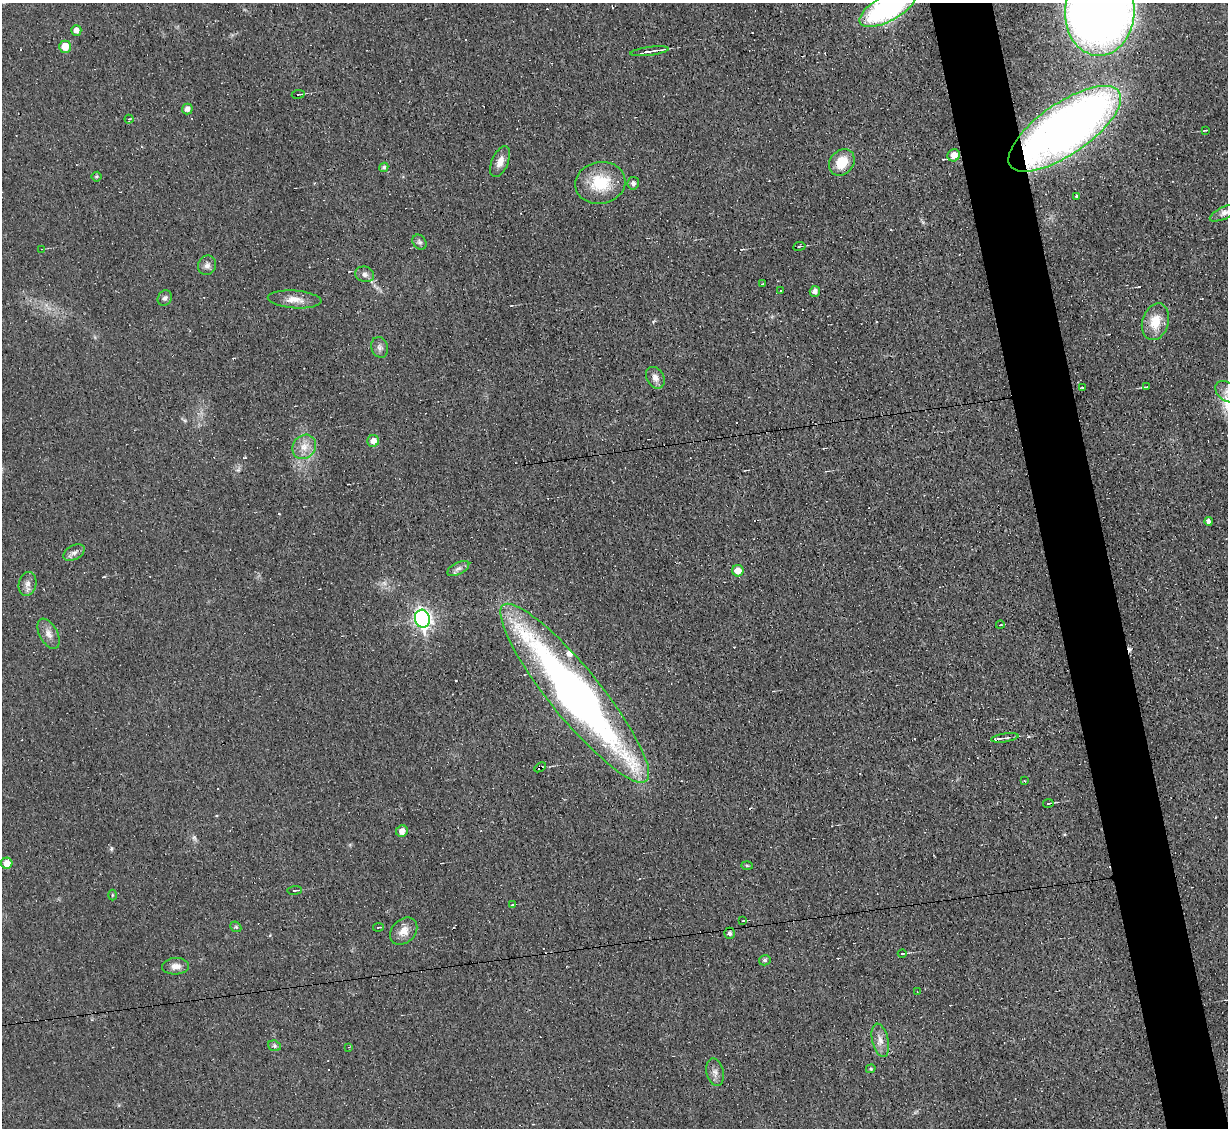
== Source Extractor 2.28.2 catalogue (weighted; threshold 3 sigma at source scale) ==
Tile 6 of 4 x 4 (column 2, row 2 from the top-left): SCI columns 1227-2452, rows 2499-3624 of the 4905 x 4883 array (HDU 1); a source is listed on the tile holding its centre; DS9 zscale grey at full resolution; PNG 1230 x 1130 px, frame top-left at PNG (2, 3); each listed source drawn as its Kron ellipse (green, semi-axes under 4 px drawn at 4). Shown black and unused: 5% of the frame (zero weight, under 3 of 4 exposures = <1% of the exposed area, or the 3 px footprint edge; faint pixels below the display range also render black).
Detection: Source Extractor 2.28.2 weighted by HDU 2 'WHT'; one run over the whole footprint, this tile lists its part. Background 0.0225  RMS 0.0042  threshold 0.0189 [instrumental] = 3 sigma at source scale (4.5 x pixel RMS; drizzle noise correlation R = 1.50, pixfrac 1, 0.05/0.05 arcsec/px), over >= 5 px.
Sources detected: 88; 1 inside a brighter object's white glare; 15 cosmic-ray / hot-pixel residue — neither listed nor drawn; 2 inside a brighter listed object's ellipse — not listed separately; the other 70 listed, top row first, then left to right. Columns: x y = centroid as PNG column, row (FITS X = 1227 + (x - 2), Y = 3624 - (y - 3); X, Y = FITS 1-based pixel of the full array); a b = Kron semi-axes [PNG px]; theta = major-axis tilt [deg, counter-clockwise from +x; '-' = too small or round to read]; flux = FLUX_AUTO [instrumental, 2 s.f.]
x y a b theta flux
888 8 31 13 29 82
1100 12 44 35 88 340
76 30 5 5 - 2.2
65 47 6 5 - 5.8
650 51 19 3 7 3.1
298 94 6 2 8 0.55
187 109 5 5 - 2.1
129 119 4 4 - 0.52
1065 129 66 25 34 310
1206 130 4 2 - 0.47
954 155 6 6 - 4
500 162 16 8 66 3.5
842 162 14 11 50 9
384 167 5 4 - 0.78
96 177 5 5 - 0.66
600 183 25 21 10 16
633 183 6 5 - 1.4
1076 196 3 3 - 0.46
1224 213 16 6 25 2.2
419 242 8 6 -49 1.1
799 246 6 3 9 0.44
42 249 2 2 - 0.28
207 265 10 9 - 1.9
365 274 9 7 -17 1.7
762 284 2 2 - 0.33
780 290 2 2 - 0.42
815 291 5 5 - 2
165 298 8 6 60 1.1
295 299 27 9 -4 4.7
1155 322 19 13 72 8.1
380 347 10 8 -70 1.8
655 378 11 8 -60 2.2
1083 387 4 2 - 0.43
1147 387 4 2 - 0.38
1227 392 13 9 -34 3.6
373 441 6 5 - 3.2
304 447 13 11 50 4.4
1209 521 4 4 - 1.1
74 553 11 7 27 1.8
458 569 12 5 27 1.6
738 571 6 5 - 4.6
27 584 12 8 78 2.4
422 619 9 7 -76 130
1000 625 4 2 - 0.33
48 634 16 9 -62 3.1
575 693 113 25 -51 260
1005 738 13 3 9 1.2
540 767 6 3 30 0.75
1025 781 4 2 - 0.28
1048 803 5 3 - 0.47
402 831 6 5 - 2.9
7 863 5 5 - 4.6
747 866 5 3 - 0.51
295 890 7 3 6 0.57
112 895 5 3 - 0.42
513 904 4 2 - 0.36
743 921 3 2 - 0.39
236 927 6 4 -43 0.61
378 927 5 3 - 0.51
404 931 15 11 44 3.9
730 933 6 5 - 1.2
902 954 4 3 - 0.64
765 960 6 5 - 0.89
176 966 13 8 3 3.1
917 991 2 2 - 0.24
880 1040 17 8 -77 3.5
274 1046 6 5 - 0.83
349 1047 3 3 - 0.33
871 1069 5 4 - 0.57
715 1072 14 8 -77 2.3
Overlapping masked pixels (flux is a lower limit): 4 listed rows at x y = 1065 129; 422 619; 575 693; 540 767
Isophote crosses this tile's border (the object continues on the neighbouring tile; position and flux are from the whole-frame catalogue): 4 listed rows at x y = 888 8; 1100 12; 1224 213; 1227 392
Unlisted compact peaks at least as high as the median listed source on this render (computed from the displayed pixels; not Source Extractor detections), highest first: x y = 194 837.